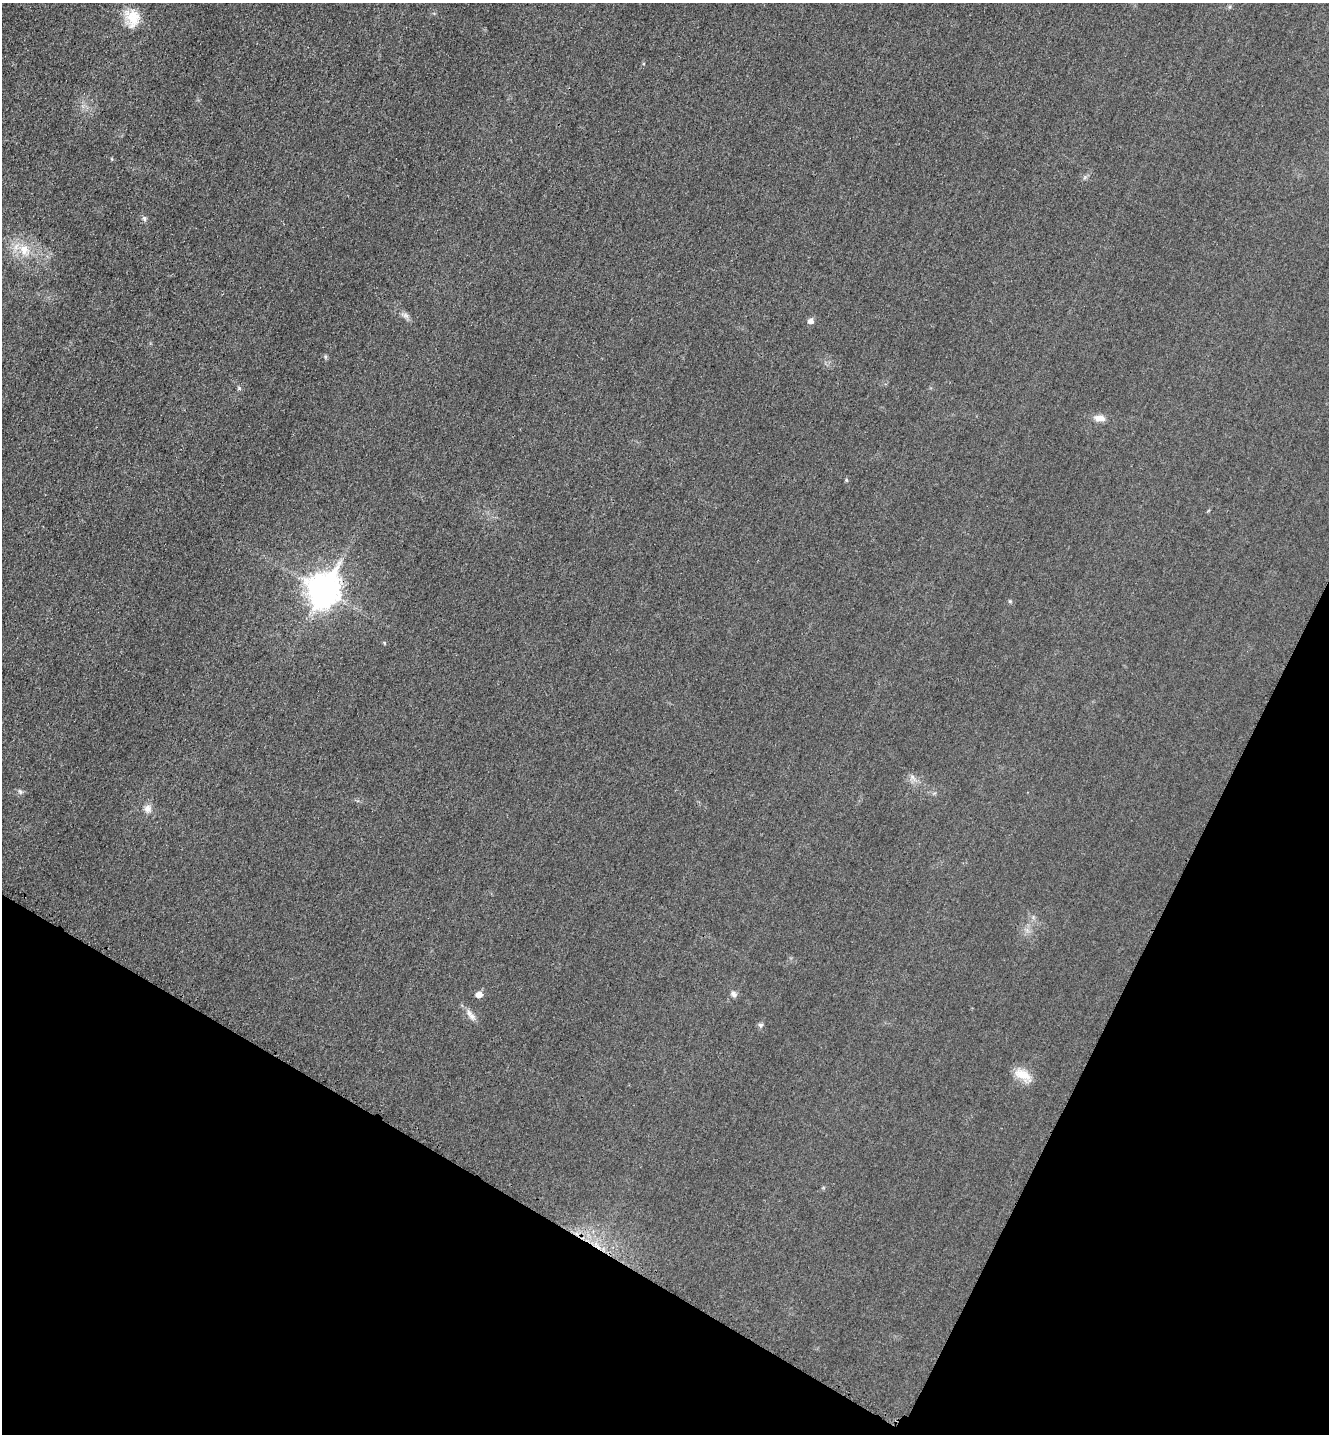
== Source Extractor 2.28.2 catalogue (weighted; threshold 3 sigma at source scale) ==
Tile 15 of 4 x 4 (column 3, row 4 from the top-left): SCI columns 2821-4147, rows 22-1453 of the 5778 x 5772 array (HDU 1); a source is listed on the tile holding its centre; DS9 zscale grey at full resolution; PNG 1331 x 1436 px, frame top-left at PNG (2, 3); no overlay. Shown black and unused: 23% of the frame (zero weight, under 3 of 4 exposures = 2% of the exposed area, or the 3 px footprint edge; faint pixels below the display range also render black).
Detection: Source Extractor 2.28.2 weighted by HDU 2 'WHT'; one run over the whole footprint, this tile lists its part. Background 0.0185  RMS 0.0056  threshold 0.0254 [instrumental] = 3 sigma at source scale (4.5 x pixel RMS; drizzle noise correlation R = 1.50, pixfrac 1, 0.05/0.05 arcsec/px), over >= 5 px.
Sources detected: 19; all 19 listed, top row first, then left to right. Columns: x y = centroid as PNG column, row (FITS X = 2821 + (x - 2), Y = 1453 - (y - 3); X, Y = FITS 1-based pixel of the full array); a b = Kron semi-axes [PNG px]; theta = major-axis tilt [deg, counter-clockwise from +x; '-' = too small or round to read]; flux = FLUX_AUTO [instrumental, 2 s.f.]
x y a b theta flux
132 18 26 18 -77 13
112 159 5 3 - 0.51
144 219 8 6 -86 1.2
24 250 16 14 -56 9.9
405 315 9 6 -7 1.9
810 321 5 5 - 3.1
239 388 5 5 - 0.84
1099 418 15 8 -6 4
846 480 4 4 - 0.75
323 590 12 10 64 880
384 643 5 4 - 0.62
913 778 13 4 -64 2.1
20 792 8 5 -63 1.2
148 809 10 10 - 3.4
479 994 6 5 - 4.3
734 994 8 6 -37 2.1
471 1016 11 8 -34 3.1
760 1025 7 5 -2 1.3
1023 1075 25 12 -31 8.4
Unlisted compact peaks at least as high as the median listed source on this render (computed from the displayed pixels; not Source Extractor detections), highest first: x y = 1010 601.